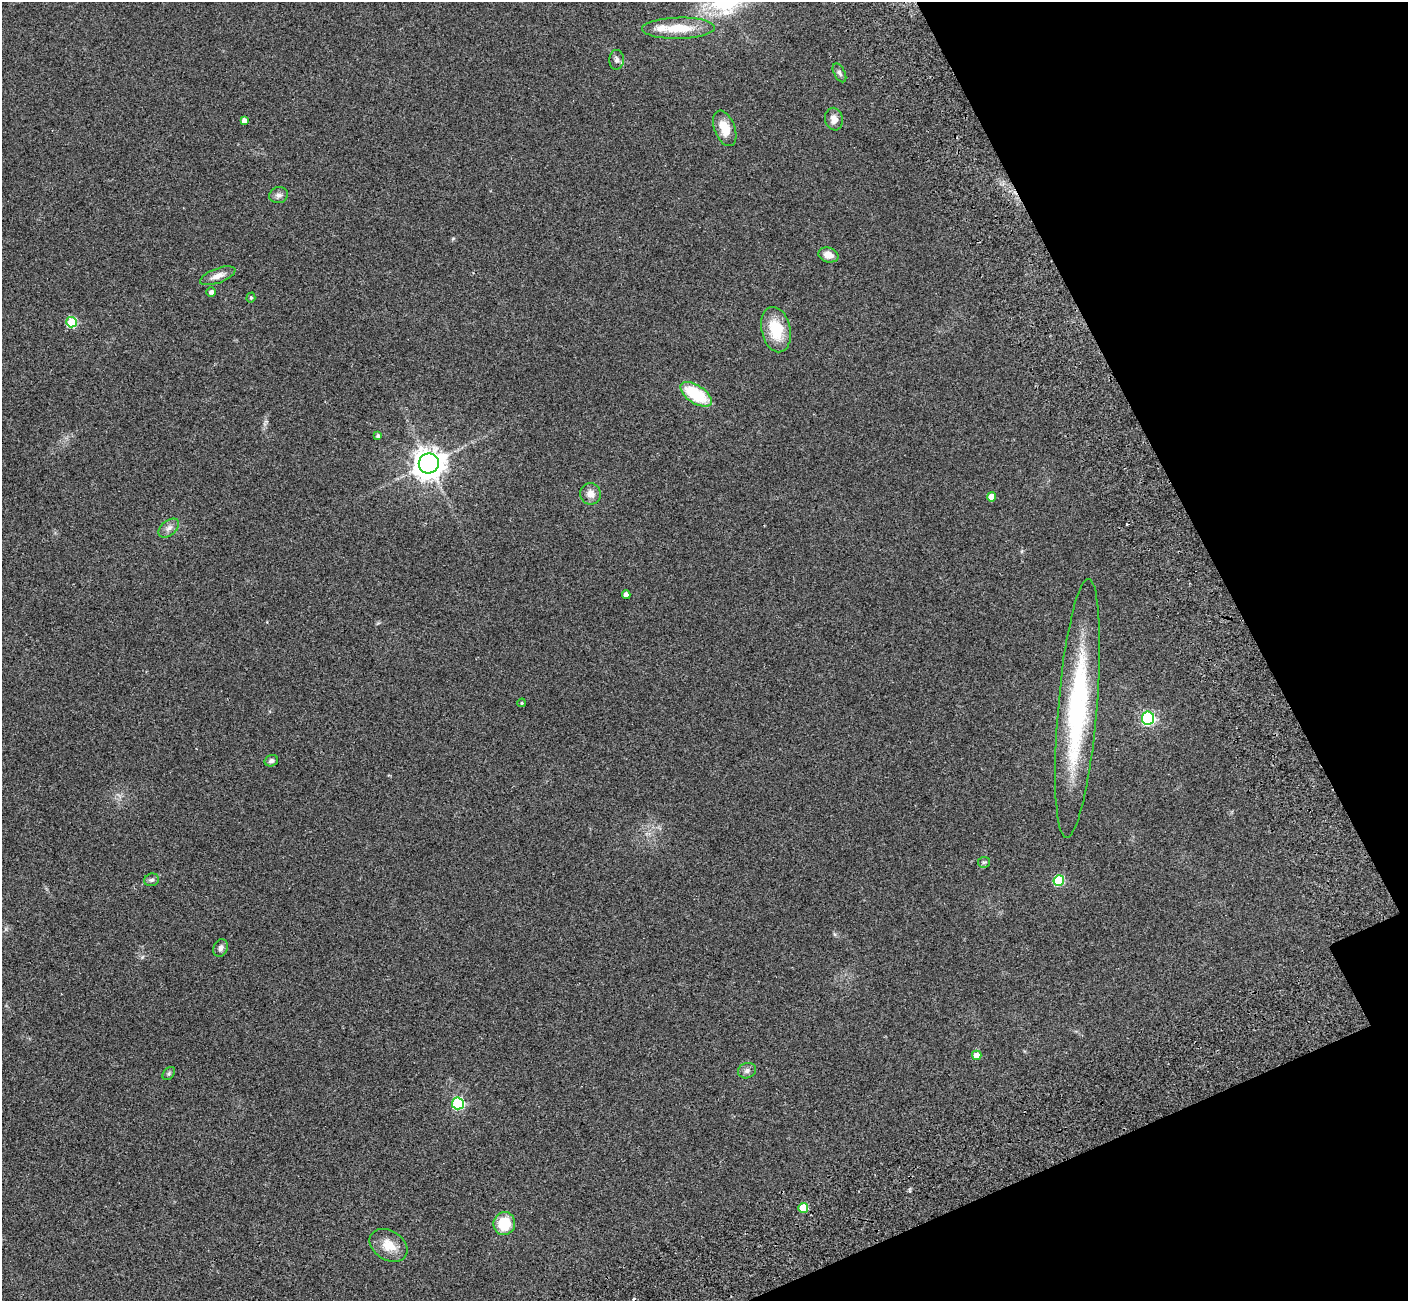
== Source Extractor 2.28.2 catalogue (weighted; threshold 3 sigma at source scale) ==
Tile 12 of 4 x 4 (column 4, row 3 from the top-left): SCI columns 4336-5741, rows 1690-2988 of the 5822 x 5851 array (HDU 1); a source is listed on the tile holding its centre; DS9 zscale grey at full resolution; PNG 1410 x 1303 px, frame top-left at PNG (2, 2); each listed source drawn as its Kron ellipse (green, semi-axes under 4 px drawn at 4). Shown black and unused: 18% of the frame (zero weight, under 2 of 3 exposures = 7% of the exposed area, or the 3 px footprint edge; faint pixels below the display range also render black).
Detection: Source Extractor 2.28.2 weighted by HDU 2 'WHT'; one run over the whole footprint, this tile lists its part. Background 0.0562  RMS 0.0082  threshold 0.0368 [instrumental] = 3 sigma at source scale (4.5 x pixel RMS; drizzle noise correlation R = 1.50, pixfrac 1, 0.05/0.05 arcsec/px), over >= 5 px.
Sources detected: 38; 2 cosmic-ray / hot-pixel residue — neither listed nor drawn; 1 inside a brighter listed object's ellipse — not listed separately; the other 35 listed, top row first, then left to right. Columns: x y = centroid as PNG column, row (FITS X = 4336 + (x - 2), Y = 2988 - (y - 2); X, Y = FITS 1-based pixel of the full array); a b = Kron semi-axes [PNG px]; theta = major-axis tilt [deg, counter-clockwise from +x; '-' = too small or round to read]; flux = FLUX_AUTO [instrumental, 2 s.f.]
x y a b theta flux
678 28 36 10 1 23
617 60 10 7 86 2.9
839 73 10 5 -61 2
834 119 11 9 -80 5.5
244 120 4 4 - 3.3
725 128 18 10 -69 13
279 195 9 8 - 3
828 255 10 7 -16 6.2
218 276 19 7 20 6.1
211 292 5 4 - 2.8
251 298 5 4 - 1
72 322 5 5 - 49
776 330 23 14 -77 25
696 394 18 9 -33 37
378 435 4 4 - 1.4
429 463 10 10 - 930
590 494 11 10 - 6
991 497 4 4 - 8.8
169 528 12 7 40 3.7
626 595 4 4 - 4.2
522 703 4 3 - 0.85
1077 709 130 19 85 130
1148 718 6 6 - 150
271 761 7 5 16 2.3
984 862 6 5 - 1.4
152 880 7 6 - 2
1059 880 5 5 - 48
221 948 9 7 69 2.8
977 1055 5 4 - 13
747 1071 9 7 18 2.9
169 1074 7 5 50 1.4
458 1103 6 6 - 88
803 1208 5 5 - 25
504 1224 11 10 - 21
389 1245 20 14 -32 13